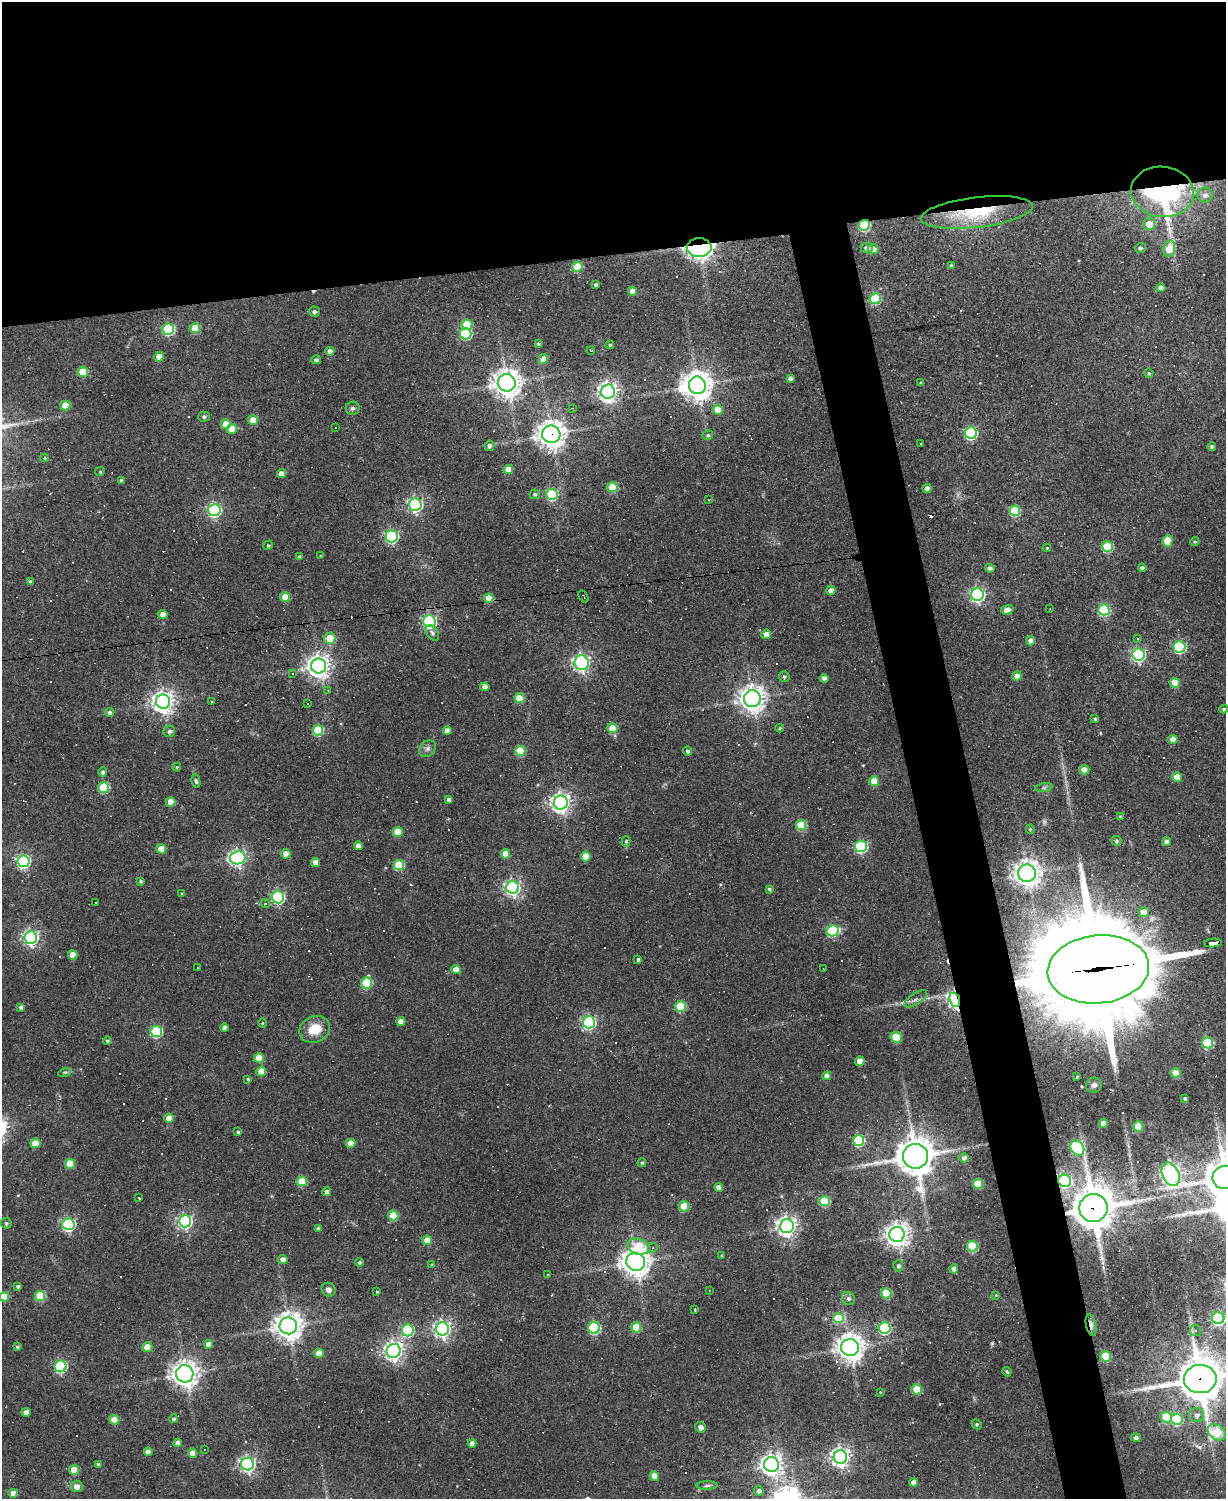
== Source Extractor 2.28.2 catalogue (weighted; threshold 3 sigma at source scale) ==
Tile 2 of 4 x 3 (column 2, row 1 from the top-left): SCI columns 1225-2448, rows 3128-4624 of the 4895 x 4870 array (HDU 1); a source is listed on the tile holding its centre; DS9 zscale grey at full resolution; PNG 1228 x 1501 px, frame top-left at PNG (2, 2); each listed source drawn as its Kron ellipse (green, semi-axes under 4 px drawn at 4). Shown black and unused: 21% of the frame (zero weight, under 2 of 3 exposures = <1% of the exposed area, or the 3 px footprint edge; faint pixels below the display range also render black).
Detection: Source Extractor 2.28.2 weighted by HDU 2 'WHT'; one run over the whole footprint, this tile lists its part. Background 0.0632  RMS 0.0059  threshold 0.0265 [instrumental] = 3 sigma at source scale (4.5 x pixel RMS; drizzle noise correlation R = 1.50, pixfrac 1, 0.05/0.05 arcsec/px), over >= 5 px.
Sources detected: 360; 1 too faint to see at this stretch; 1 inside a brighter object's white glare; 68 cosmic-ray / hot-pixel residue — neither listed nor drawn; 2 inside a brighter listed object's ellipse — not listed separately; the other 288 listed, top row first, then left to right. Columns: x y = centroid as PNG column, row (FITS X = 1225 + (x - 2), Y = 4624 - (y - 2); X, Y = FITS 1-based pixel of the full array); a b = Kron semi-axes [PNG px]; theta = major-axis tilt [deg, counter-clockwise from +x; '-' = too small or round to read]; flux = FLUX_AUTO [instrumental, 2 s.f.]
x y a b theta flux
1162 192 31 25 -7 130
1205 195 7 7 - 3
977 212 56 15 7 40
1149 224 6 6 - 9
864 225 6 5 - 49
699 247 12 9 0 250
867 248 6 5 - 3.4
1140 248 5 5 - 1.6
873 249 5 5 - 4.3
1169 249 8 5 75 18
951 265 4 3 - 0.72
577 267 5 5 - 31
595 285 4 3 - 1.1
1161 288 4 4 - 3.7
632 291 4 4 - 4.7
875 299 5 5 - 38
314 312 5 5 - 2
467 325 5 5 - 25
195 328 5 5 - 19
168 329 6 5 - 62
466 334 6 5 - 53
538 344 4 3 - 1
610 345 4 4 - 0.91
591 350 4 3 - 1.3
330 351 4 4 - 2.1
159 357 5 4 - 7
543 359 5 4 - 8.8
316 360 5 4 - 1.4
83 372 5 5 - 20
1149 373 5 4 - 0.81
790 378 4 4 - 2.3
921 382 3 3 - 0.87
507 383 9 8 - 690
697 385 9 8 - 740
608 392 7 7 - 310
65 405 5 5 - 14
353 408 7 6 - 1.5
572 408 4 3 - 0.52
718 410 5 5 - 12
204 417 5 5 - 1.3
253 420 5 4 - 11
226 424 5 5 - 14
335 428 3 3 - 0.81
232 429 5 5 - 9.4
971 433 6 6 - 72
551 434 9 9 - 620
708 435 5 4 - 0.85
920 443 2 2 - 0.45
489 446 5 5 - 1.9
1212 446 4 4 - 1.3
44 458 4 4 - 0.64
508 470 5 4 - 10
100 471 5 3 - 0.59
281 473 4 4 - 4.5
121 480 3 3 - 0.91
612 487 5 5 - 22
927 488 4 4 - 3.3
535 494 5 4 - 1.3
552 494 6 5 - 62
709 499 3 3 - 7
415 504 6 6 - 140
214 510 6 6 - 120
1015 511 5 5 - 35
392 536 6 6 - 100
1168 541 6 5 - 18
1195 542 4 4 - 0.68
268 545 5 4 - 0.82
1107 547 5 5 - 34
1047 548 4 4 - 0.54
320 556 3 3 - 0.47
299 557 4 4 - 1.2
990 568 5 4 - 2
1142 568 4 4 - 1.6
30 582 4 4 - 1.3
831 590 4 4 - 3.8
977 594 6 6 - 140
583 596 6 2 -61 0.56
285 597 5 4 - 12
489 598 5 4 - 12
1050 609 2 2 - 0.37
1007 610 6 4 17 4.4
1104 610 5 5 - 61
163 614 4 4 - 5.7
429 621 6 6 - 120
432 633 8 5 -54 1.6
766 634 5 4 - 4
330 638 5 5 - 15
1137 639 4 3 - 0.76
1031 641 4 4 - 3.5
1179 647 6 5 - 66
1138 655 6 6 - 120
582 663 7 7 - 170
319 666 7 7 - 490
292 673 3 3 - 1.7
1017 676 5 4 - 5.2
784 677 5 5 - 1.2
824 678 4 4 - 3.4
1175 683 5 4 - 15
485 687 4 4 - 4.4
328 690 3 3 - 0.51
520 698 5 5 - 19
752 699 8 8 - 580
163 702 7 7 - 430
211 702 3 2 - 0.87
308 704 3 3 - 0.53
1224 709 4 3 - 0.98
109 712 4 4 - 1.6
1095 719 4 4 - 0.87
612 728 5 5 - 17
780 728 4 3 - 0.73
318 730 5 5 - 37
447 730 4 4 - 3.3
169 731 6 5 - 1.5
1173 739 4 4 - 6.3
428 749 9 7 46 2.1
520 751 5 5 - 26
688 751 4 4 - 1.4
177 767 4 4 - 0.72
1084 770 5 4 - 9.3
103 772 5 4 - 1.5
1177 777 5 5 - 11
196 781 7 4 -80 1.2
874 781 5 5 - 15
104 788 5 5 - 39
1044 788 9 4 8 1.3
449 800 4 3 - 1.9
171 802 4 4 - 8.8
561 803 7 7 - 320
1120 816 4 3 - 0.8
801 825 5 5 - 31
1030 829 5 4 - 0.76
398 832 5 5 - 16
1117 841 5 5 - 1.1
1167 841 4 4 - 2.3
626 842 5 4 - 0.87
358 846 4 4 - 3.5
861 847 6 5 - 73
161 849 5 5 - 11
286 854 5 4 - 5.9
505 854 5 4 - 6.8
586 856 5 5 - 12
238 858 8 6 11 190
23 861 6 6 - 130
315 862 4 4 - 3.5
399 865 5 5 - 33
1027 873 9 8 - 570
141 881 3 3 - 1
513 888 6 6 - 180
769 889 4 3 - 1.1
182 894 3 3 - 0.6
278 897 6 6 - 97
95 902 2 2 - 0.53
265 904 5 4 - 0.87
1144 912 5 5 - 11
832 931 6 5 - 50
31 938 6 6 - 170
1213 943 9 4 6 77
73 955 4 4 - 8.4
638 959 4 4 - 1.3
197 967 3 2 - 0.67
456 969 4 4 - 6.1
824 969 2 2 - 0.36
1098 969 51 34 6 14000
367 983 6 5 - 38
916 999 13 5 33 2.4
955 1000 7 5 -68 200
680 1006 5 5 - 33
21 1007 4 3 - 1.8
401 1022 4 4 - 4.6
589 1022 6 6 - 120
262 1023 5 3 - 0.55
224 1028 4 4 - 2
315 1029 16 12 25 12
156 1031 5 5 - 54
896 1037 6 5 - 24
107 1041 4 4 - 0.95
1208 1043 5 5 - 50
259 1058 5 5 - 12
860 1061 5 4 - 6.2
261 1071 5 5 - 9
65 1072 6 4 18 0.9
1176 1073 5 5 - 12
827 1076 4 4 - 3.6
1077 1077 3 3 - 0.58
248 1079 4 3 - 0.79
1094 1085 8 7 - 2.2
1185 1098 4 3 - 1.1
169 1118 4 4 - 6.5
1103 1123 4 4 - 5.5
1138 1126 5 5 - 21
238 1132 4 3 - 1.2
859 1140 5 5 - 47
36 1143 5 5 - 18
351 1143 5 4 - 7.5
1077 1148 8 6 -52 77
915 1156 12 12 - 1400
964 1158 5 4 - 2.1
642 1163 4 4 - 0.8
70 1164 5 5 - 18
1171 1174 12 8 -64 300
1225 1177 13 11 11 1500
302 1181 5 5 - 23
1065 1181 6 6 - 120
978 1184 5 5 - 23
719 1187 4 4 - 3.9
327 1192 4 4 - 2.9
139 1198 3 3 - 1.5
825 1201 5 5 - 37
684 1206 5 5 - 21
1093 1208 14 14 - 1800
393 1216 5 5 - 20
185 1221 6 6 - 140
6 1223 5 5 - 1.1
68 1224 6 6 - 99
787 1226 7 7 - 330
318 1228 4 3 - 1.5
897 1234 7 7 - 520
427 1240 5 4 - 12
638 1246 11 7 -19 18
972 1246 5 5 - 36
653 1248 5 4 - 0.83
722 1255 3 3 - 0.75
283 1260 4 4 - 3.9
360 1262 4 4 - 1.3
636 1262 9 8 - 700
432 1265 4 3 - 0.74
898 1266 5 5 - 1.5
954 1269 4 4 - 3.2
548 1275 2 2 - 0.45
18 1286 4 4 - 1.2
329 1290 7 6 - 2.4
709 1291 3 2 - 0.66
377 1292 3 2 - 0.63
886 1293 5 5 - 25
996 1295 4 4 - 0.43
40 1296 5 5 - 31
4 1297 5 4 - 14
848 1298 7 6 - 1.6
695 1310 4 2 - 0.43
838 1318 5 5 - 29
1218 1318 6 6 - 110
1091 1325 11 5 -77 3.9
288 1326 8 8 - 700
636 1327 5 5 - 20
594 1328 6 5 - 58
884 1328 6 6 - 67
442 1329 6 6 - 220
408 1330 6 6 - 59
1195 1330 5 5 - 1.7
208 1344 4 4 - 3.6
17 1347 4 3 - 0.84
147 1347 5 5 - 7.7
850 1347 9 8 - 630
394 1351 7 7 - 300
319 1353 5 4 - 8.2
1106 1356 5 5 - 26
60 1366 6 6 - 84
1007 1372 5 3 - 0.78
185 1374 9 8 - 530
1200 1379 16 14 2 2000
917 1389 5 5 - 18
880 1392 3 3 - 0.51
26 1412 4 4 - 3.8
1197 1415 7 7 - 2.5
1166 1417 5 5 - 22
173 1419 4 4 - 1.3
1177 1419 6 5 - 49
114 1420 5 4 - 15
977 1424 5 4 - 0.8
701 1427 5 5 - 3.8
1217 1432 10 7 -36 32
1136 1438 5 4 - 1.8
178 1443 4 4 - 3.6
472 1443 4 4 - 3.1
204 1450 3 3 - 0.7
148 1452 4 4 - 3.8
193 1453 4 4 - 6.1
840 1457 7 6 - 300
99 1464 4 3 - 1.1
248 1464 6 6 - 190
771 1465 7 7 - 380
74 1470 5 5 - 14
654 1476 4 4 - 7.7
914 1482 4 4 - 4.2
707 1485 10 4 1 1.4
77 1486 6 5 - 3.8
759 1491 5 4 - 2.2
13 1493 4 4 - 5.5
Overlapping masked pixels (flux is a lower limit): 13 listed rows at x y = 1162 192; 977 212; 864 225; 699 247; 551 434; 489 598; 1213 943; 1098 969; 955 1000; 1065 1181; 1093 1208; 1091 1325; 1200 1379
Isophote crosses this tile's border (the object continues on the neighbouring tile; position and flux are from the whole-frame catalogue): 4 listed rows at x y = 1225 1177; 4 1297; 1218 1318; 1200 1379